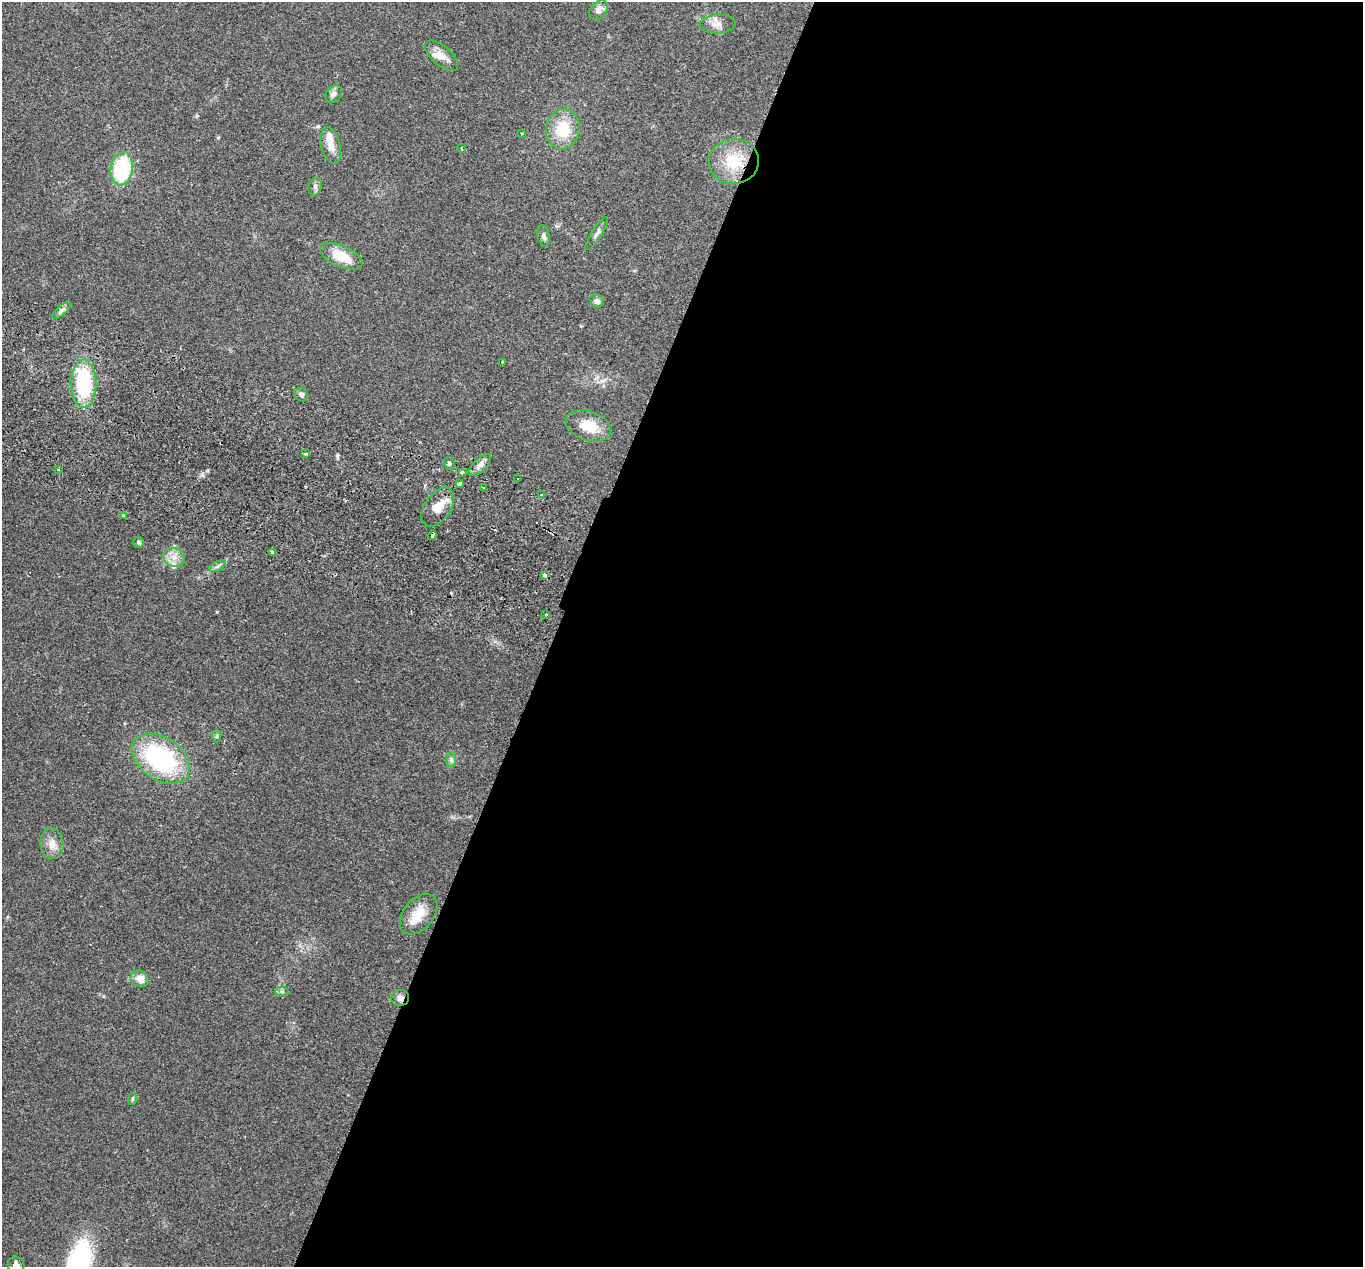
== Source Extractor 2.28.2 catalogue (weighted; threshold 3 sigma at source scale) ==
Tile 12 of 4 x 4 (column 4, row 3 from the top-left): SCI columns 4111-5471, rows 1457-2721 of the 5499 x 5574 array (HDU 1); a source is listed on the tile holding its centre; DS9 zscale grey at full resolution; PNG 1365 x 1269 px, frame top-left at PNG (2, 2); each listed source drawn as its Kron ellipse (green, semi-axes under 4 px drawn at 4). Shown black and unused: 59% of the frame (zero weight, under 2 of 3 exposures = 3% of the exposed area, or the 3 px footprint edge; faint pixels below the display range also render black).
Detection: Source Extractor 2.28.2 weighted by HDU 2 'WHT'; one run over the whole footprint, this tile lists its part. Background 0.0941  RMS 0.0088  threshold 0.0396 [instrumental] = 3 sigma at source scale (4.5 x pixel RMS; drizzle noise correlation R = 1.50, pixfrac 1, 0.05/0.05 arcsec/px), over >= 5 px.
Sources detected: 57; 4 cosmic-ray / hot-pixel residue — neither listed nor drawn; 5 inside a brighter listed object's ellipse — not listed separately; the other 48 listed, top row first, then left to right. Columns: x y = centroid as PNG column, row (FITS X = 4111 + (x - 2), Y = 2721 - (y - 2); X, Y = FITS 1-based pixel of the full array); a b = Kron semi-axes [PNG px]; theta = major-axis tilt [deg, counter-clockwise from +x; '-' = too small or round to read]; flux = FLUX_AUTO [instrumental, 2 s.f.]
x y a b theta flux
599 10 11 7 44 5.3
717 24 18 9 4 7.3
442 56 20 9 -41 8
334 94 9 7 49 3.5
563 129 20 16 79 28
522 133 3 2 - 0.91
331 146 18 9 -75 8.3
461 148 4 3 - 0.9
734 161 25 22 4 33
122 169 17 11 80 63
315 187 9 6 75 2.8
597 234 19 5 57 3.4
544 236 11 6 -78 2.8
341 256 23 10 -24 23
597 301 7 6 - 3
62 310 12 4 40 2.8
502 362 3 3 - 0.91
84 384 24 12 -90 65
301 395 7 6 - 2.6
588 426 23 14 -19 19
306 453 3 3 - 2.3
449 464 6 5 - 1.9
480 465 14 6 43 4.8
58 469 3 3 - 2.1
462 472 3 3 - 1.4
518 478 3 2 - 1.3
459 484 4 3 - 13
483 487 3 2 - 0.81
541 495 3 3 - 1
438 507 22 13 55 12
123 516 3 3 - 1
432 535 5 3 - 7
139 542 5 5 - 1.9
273 552 4 3 - 4.2
174 557 11 9 -28 7.2
218 566 9 4 28 2.4
545 575 4 3 - 3.2
546 615 3 3 - 2.8
217 736 6 4 89 1.4
161 759 32 21 -34 110
451 760 7 4 -89 2
52 844 15 11 -84 8.5
419 914 23 15 50 17
140 979 9 8 - 8
282 992 7 4 -1 1.7
400 998 9 8 - 4.5
132 1099 6 4 71 1.2
16 1265 9 8 - 4.5
Overlapping masked pixels (flux is a lower limit): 2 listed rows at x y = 432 535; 400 998
Isophote crosses this tile's border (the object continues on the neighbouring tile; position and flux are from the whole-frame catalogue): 1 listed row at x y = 16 1265